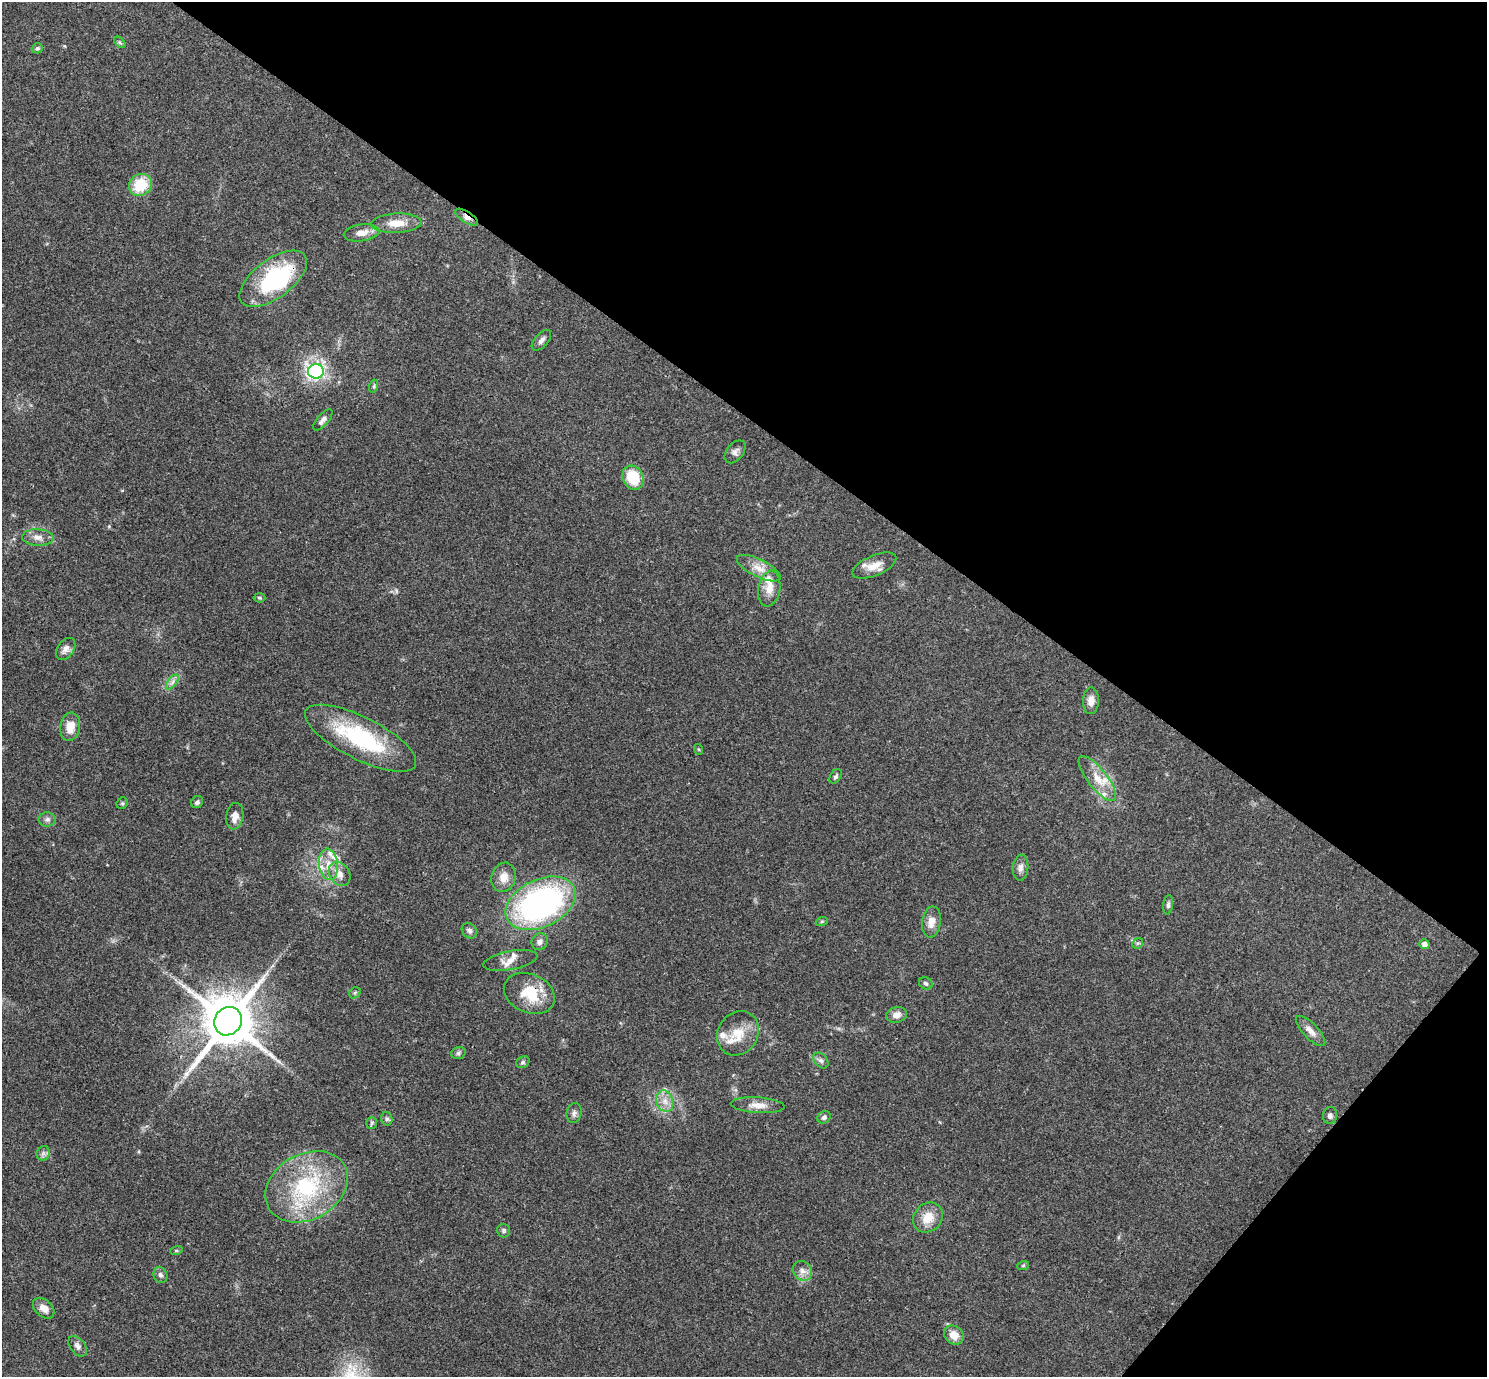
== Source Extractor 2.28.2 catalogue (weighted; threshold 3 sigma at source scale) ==
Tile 8 of 4 x 4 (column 4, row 2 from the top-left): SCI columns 4457-5941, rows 2903-4277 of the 5943 x 5946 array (HDU 1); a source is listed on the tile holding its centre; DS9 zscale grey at full resolution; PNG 1489 x 1379 px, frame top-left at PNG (2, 2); each listed source drawn as its Kron ellipse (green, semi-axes under 4 px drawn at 4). Shown black and unused: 35% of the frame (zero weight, under 3 of 4 exposures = <1% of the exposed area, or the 3 px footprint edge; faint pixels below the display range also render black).
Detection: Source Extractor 2.28.2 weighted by HDU 2 'WHT'; one run over the whole footprint, this tile lists its part. Background 0.0766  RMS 0.0062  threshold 0.0279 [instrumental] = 3 sigma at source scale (4.5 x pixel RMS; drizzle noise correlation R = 1.50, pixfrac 1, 0.05/0.05 arcsec/px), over >= 5 px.
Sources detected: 82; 1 inside a brighter object's white glare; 1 long thin detection or spike segment (spike, bleed or trail) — neither listed nor drawn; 9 inside a brighter listed object's ellipse — not listed separately; the other 71 listed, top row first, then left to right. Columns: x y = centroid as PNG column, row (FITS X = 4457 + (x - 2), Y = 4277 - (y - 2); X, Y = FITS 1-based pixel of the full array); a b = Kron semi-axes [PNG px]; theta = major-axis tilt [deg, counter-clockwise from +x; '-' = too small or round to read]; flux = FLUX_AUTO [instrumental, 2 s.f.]
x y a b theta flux
120 42 7 4 -45 0.97
37 48 6 5 - 1
140 185 12 10 39 20
467 217 13 5 -33 3.7
396 223 25 9 3 9.8
362 233 18 8 7 5.6
273 279 39 19 37 62
541 340 12 6 49 2.6
316 371 8 7 - 120
374 386 6 4 72 0.99
323 420 13 5 49 2.8
735 452 13 8 51 2.7
633 478 12 10 -63 19
38 537 16 8 -3 4.5
874 566 23 10 23 7.8
759 568 24 9 -26 7.3
769 589 18 11 80 7.4
259 598 6 4 -4 0.91
66 649 12 8 55 3.7
172 682 8 4 53 2.1
1091 701 13 8 89 4.6
70 727 14 10 81 7.9
361 738 61 21 -27 61
698 749 5 3 - 0.63
836 776 8 5 57 1.4
1097 779 27 9 -52 11
197 802 6 5 - 1.5
122 803 6 5 - 0.98
235 816 13 8 81 5.8
47 819 8 7 - 2.1
328 864 16 9 -83 7.5
1021 868 13 7 85 3.1
340 874 13 10 -56 5.3
504 877 15 12 72 6.9
541 903 37 23 26 160
1168 905 10 5 83 1.5
822 921 6 4 19 0.79
931 922 15 9 83 5.8
469 931 8 6 -47 1.8
540 942 8 8 - 2.8
1138 943 6 4 42 1
1424 944 5 4 - 2.4
510 960 27 9 10 6.8
926 983 7 6 - 1.4
355 993 6 5 - 1
529 993 26 19 -24 21
897 1015 10 7 13 4
228 1021 15 13 52 3800
1310 1031 20 7 -46 4.9
738 1033 23 20 55 15
458 1053 7 5 17 1.3
821 1060 9 6 -47 1.9
523 1062 7 5 29 1.3
665 1101 11 8 -73 4.9
758 1105 27 8 -4 6.5
574 1113 10 7 76 2.2
1330 1115 8 7 - 1.9
824 1117 7 5 40 1.7
387 1119 7 5 -75 1.3
372 1123 6 5 - 1.1
43 1153 7 6 - 1.9
307 1187 44 33 29 63
928 1218 16 13 45 10
504 1230 7 6 - 1.3
176 1251 6 4 18 0.92
1023 1266 6 4 20 0.76
802 1271 10 9 - 3.8
160 1275 8 6 -70 1.9
44 1308 12 8 -42 4.9
954 1335 10 8 -38 7.5
78 1346 12 7 -52 2.8
Overlapping masked pixels (flux is a lower limit): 4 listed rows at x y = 467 217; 273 279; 529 993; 228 1021